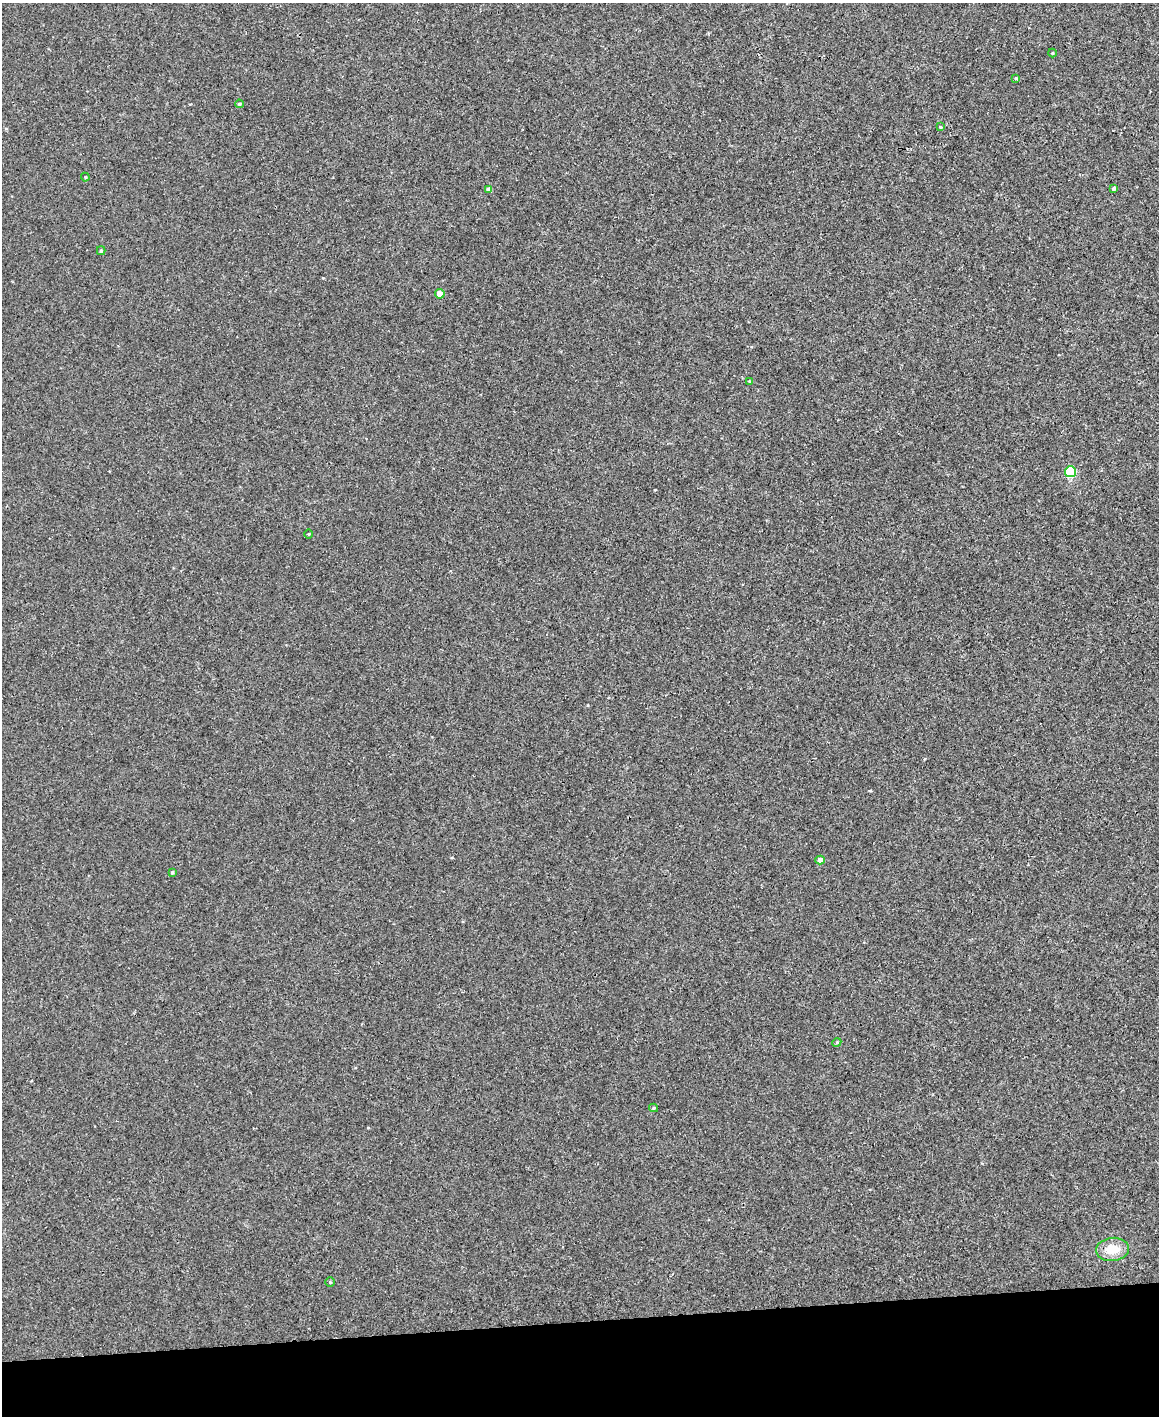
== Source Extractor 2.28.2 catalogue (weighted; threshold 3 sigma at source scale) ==
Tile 10 of 4 x 3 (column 2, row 3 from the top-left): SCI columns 1159-2315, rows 134-1547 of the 4630 x 4614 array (HDU 1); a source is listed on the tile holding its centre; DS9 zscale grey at full resolution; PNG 1161 x 1418 px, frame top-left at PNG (2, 3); each listed source drawn as its Kron ellipse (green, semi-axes under 4 px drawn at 4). Shown black and unused: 7% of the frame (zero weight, under 3 of 4 exposures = <1% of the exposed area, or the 3 px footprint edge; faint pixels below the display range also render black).
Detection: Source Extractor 2.28.2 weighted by HDU 2 'WHT'; one run over the whole footprint, this tile lists its part. Background 0.00112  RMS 0.0035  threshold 0.0157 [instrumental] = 3 sigma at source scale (4.5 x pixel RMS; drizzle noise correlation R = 1.50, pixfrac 1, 0.05/0.05 arcsec/px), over >= 5 px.
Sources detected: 18; all 18 listed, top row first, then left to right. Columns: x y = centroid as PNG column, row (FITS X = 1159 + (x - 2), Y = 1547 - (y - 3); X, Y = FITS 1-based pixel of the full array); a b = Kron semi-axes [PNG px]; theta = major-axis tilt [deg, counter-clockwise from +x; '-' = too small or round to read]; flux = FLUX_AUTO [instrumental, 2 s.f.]
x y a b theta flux
1052 53 4 4 - 0.33
1016 78 4 4 - 0.3
239 104 4 3 - 0.45
940 127 3 3 - 0.28
85 177 4 4 - 0.35
1114 188 4 3 - 0.83
489 190 4 4 - 1.4
101 251 4 4 - 0.42
440 294 5 4 - 3.8
750 382 3 3 - 0.47
1070 472 5 5 - 24
309 534 5 3 - 0.28
820 860 5 4 - 2
172 872 4 3 - 0.38
837 1042 4 3 - 0.33
653 1108 4 4 - 0.37
1112 1249 16 11 6 5.7
330 1282 4 4 - 0.37